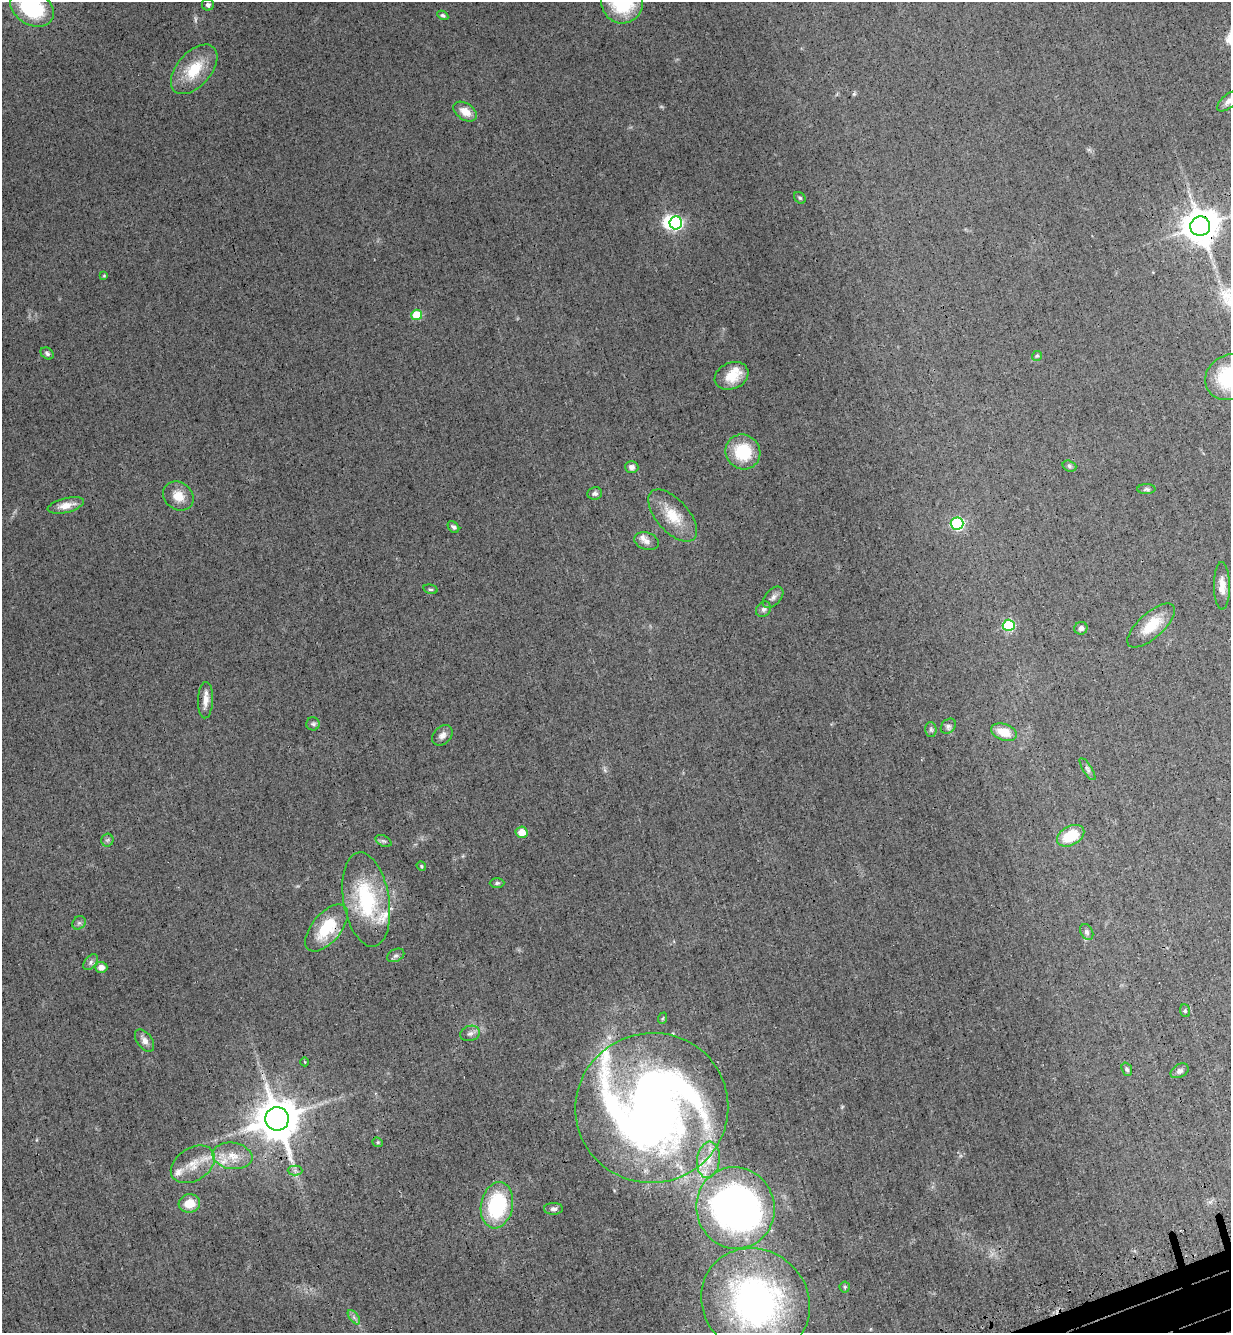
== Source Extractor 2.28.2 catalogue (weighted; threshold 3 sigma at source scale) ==
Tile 6 of 4 x 4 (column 2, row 2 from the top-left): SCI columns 1574-2802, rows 2748-4078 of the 5477 x 5494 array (HDU 1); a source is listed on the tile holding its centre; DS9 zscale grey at full resolution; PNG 1233 x 1335 px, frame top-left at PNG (2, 2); each listed source drawn as its Kron ellipse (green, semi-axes under 4 px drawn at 4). Shown black and unused: <1% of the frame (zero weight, under 3 of 4 exposures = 7% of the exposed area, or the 3 px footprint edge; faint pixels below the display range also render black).
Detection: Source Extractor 2.28.2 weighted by HDU 2 'WHT'; one run over the whole footprint, this tile lists its part. Background 0.0322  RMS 0.0068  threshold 0.0307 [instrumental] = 3 sigma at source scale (4.5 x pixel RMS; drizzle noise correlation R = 1.50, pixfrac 1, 0.05/0.05 arcsec/px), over >= 5 px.
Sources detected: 83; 1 too faint to see at this stretch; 2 inside a brighter object's white glare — neither listed nor drawn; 5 inside a brighter listed object's ellipse — not listed separately; the other 75 listed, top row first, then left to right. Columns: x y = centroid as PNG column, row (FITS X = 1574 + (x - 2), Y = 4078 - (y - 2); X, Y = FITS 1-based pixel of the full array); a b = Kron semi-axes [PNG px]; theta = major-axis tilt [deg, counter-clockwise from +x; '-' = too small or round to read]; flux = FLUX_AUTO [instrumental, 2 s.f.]
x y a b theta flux
622 2 22 21 - 46
208 5 6 6 - 1.7
32 8 23 16 -31 62
443 15 6 4 -30 1.3
194 69 29 17 49 23
1228 101 14 6 39 3.7
465 112 13 8 -34 7.5
800 198 6 5 - 1.1
676 223 6 6 - 88
1200 226 10 10 - 1700
104 276 4 3 - 0.71
417 315 5 5 - 25
47 354 7 5 -34 1.5
1037 356 5 5 - 1.1
732 376 17 13 22 12
1229 377 24 22 36 46
743 452 18 17 - 28
1069 466 7 5 -18 1.3
632 467 6 6 - 2.7
1146 489 9 5 0 1.5
595 493 7 6 - 2
178 496 16 13 -36 9
66 505 19 7 14 7.5
673 516 32 16 -48 18
957 524 6 6 - 79
453 527 7 5 -46 1.6
646 541 12 8 -19 3.7
1222 586 24 8 -89 6.9
430 589 7 4 -14 1.2
773 597 12 7 47 2.9
763 609 8 7 - 2.1
1009 625 6 5 - 49
1151 626 30 12 42 17
1081 628 6 6 - 2.3
205 700 18 7 88 5.7
313 724 6 6 - 1.4
948 726 8 6 45 1.9
931 730 7 5 -89 1.5
1004 732 13 8 -19 9.7
442 735 11 8 45 3.6
1087 769 13 4 -57 1.8
521 832 6 5 - 8.8
1071 836 14 9 28 20
107 840 6 6 - 1.5
383 841 8 5 -26 1.5
421 866 5 4 - 0.78
497 883 7 5 1 1.3
366 900 48 23 -80 54
79 923 7 6 - 1.6
327 928 28 14 50 28
1087 932 8 6 -63 2.1
396 955 9 6 27 1.7
91 962 9 5 51 2
101 967 6 5 - 4.1
1185 1011 6 5 - 1
663 1018 6 3 70 0.72
470 1033 10 7 16 2.7
145 1041 13 7 -55 3.8
305 1062 4 3 - 0.6
1127 1069 7 5 -69 1.5
1180 1071 10 6 30 2.5
652 1108 76 75 - 640
277 1119 12 11 - 2700
378 1142 5 4 - 0.92
232 1156 20 13 -9 11
708 1160 18 11 83 11
193 1164 24 16 32 14
295 1171 7 5 -1 1.5
189 1203 11 9 9 11
497 1205 23 16 80 58
735 1208 41 39 -73 270
553 1209 9 6 -1 2.3
845 1287 5 5 - 0.94
756 1302 56 51 -41 210
354 1317 8 4 -53 1.7
Overlapping masked pixels (flux is a lower limit): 4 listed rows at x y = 1200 226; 327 928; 652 1108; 277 1119
Isophote crosses this tile's border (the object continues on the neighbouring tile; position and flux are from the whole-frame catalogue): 4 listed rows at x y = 622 2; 32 8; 1228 101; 1229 377